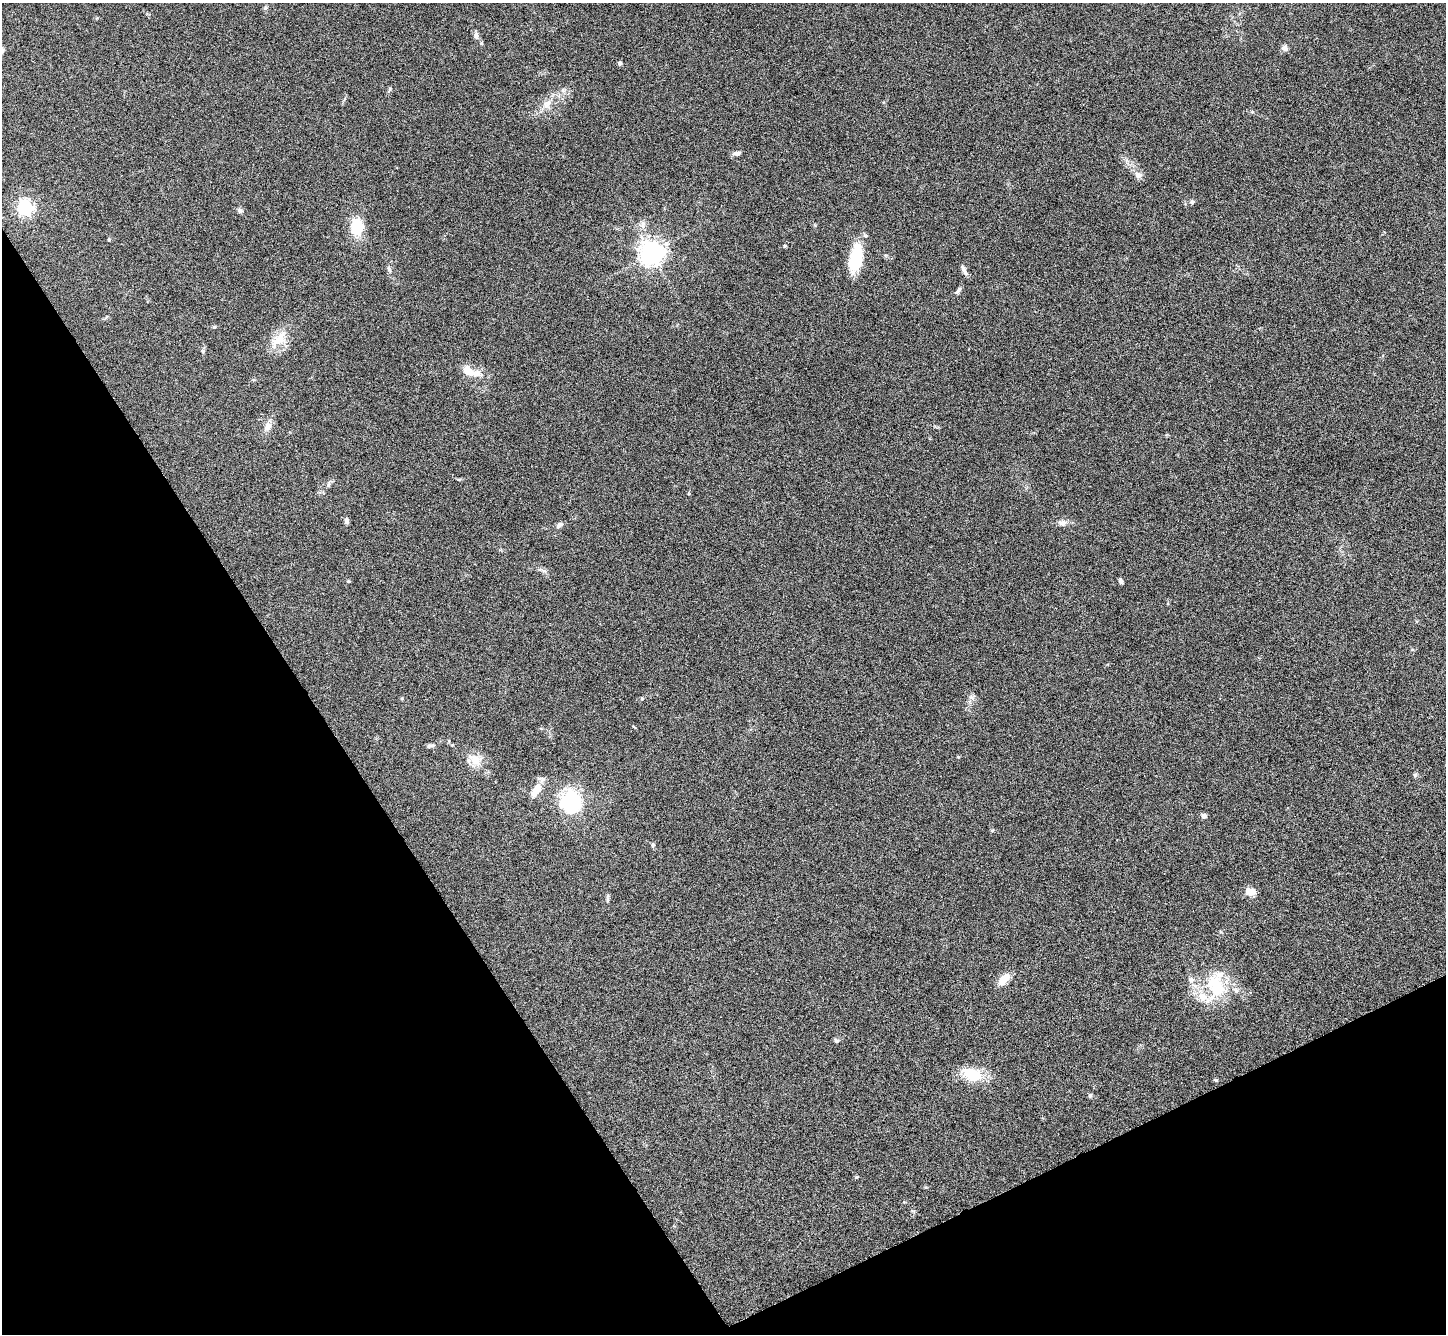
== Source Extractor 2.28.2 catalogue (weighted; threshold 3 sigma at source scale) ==
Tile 14 of 4 x 4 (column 2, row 4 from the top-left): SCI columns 1451-2894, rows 296-1627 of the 5788 x 5781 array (HDU 1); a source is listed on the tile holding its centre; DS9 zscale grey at full resolution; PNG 1448 x 1336 px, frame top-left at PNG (2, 3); no overlay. Shown black and unused: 28% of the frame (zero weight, under 3 of 6 exposures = <1% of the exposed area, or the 3 px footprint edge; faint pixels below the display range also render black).
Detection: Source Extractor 2.28.2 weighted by HDU 2 'WHT'; one run over the whole footprint, this tile lists its part. Background 0.0536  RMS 0.0044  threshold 0.0181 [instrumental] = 3 sigma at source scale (4.09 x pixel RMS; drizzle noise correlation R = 1.36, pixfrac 0.8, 0.05/0.05 arcsec/px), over >= 5 px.
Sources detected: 52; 1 inside a brighter object's white glare — not listed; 3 inside a brighter listed object's ellipse — not listed separately; the other 48 listed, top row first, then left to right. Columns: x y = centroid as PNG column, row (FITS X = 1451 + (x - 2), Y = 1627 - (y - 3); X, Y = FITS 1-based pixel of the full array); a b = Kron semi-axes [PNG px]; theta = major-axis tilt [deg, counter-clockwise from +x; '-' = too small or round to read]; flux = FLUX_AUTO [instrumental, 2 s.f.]
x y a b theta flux
265 7 6 6 - 0.76
476 35 10 6 -84 1.5
481 43 6 5 - 0.52
1285 48 8 7 - 1.4
620 63 4 4 - 0.94
547 104 17 10 56 4.5
737 153 9 6 7 1.3
1138 175 12 9 -37 2.1
1192 202 6 6 - 0.94
25 208 6 6 - 120
240 211 8 6 -23 1.1
356 227 16 12 88 13
109 239 4 4 - 0.38
785 246 4 4 - 0.44
651 253 8 7 - 380
856 258 30 13 79 17
389 269 8 5 -73 0.92
964 270 17 5 -64 1.5
958 290 12 5 51 0.99
214 327 5 4 - 0.49
278 339 30 13 45 8
203 351 7 4 -88 0.64
468 371 17 10 -36 5.4
268 426 12 9 54 2.7
328 484 9 5 72 0.96
346 520 7 5 -90 1.1
1062 522 12 7 -7 1.9
560 525 10 6 33 1.3
544 571 7 4 -18 0.86
348 581 4 4 - 0.52
1120 581 7 4 -70 0.88
972 697 10 6 17 1.2
642 699 6 4 1 0.44
430 746 13 5 10 1.1
475 760 20 15 -26 6
536 790 18 9 57 5.6
570 800 32 25 53 22
1204 816 7 6 - 1.1
653 845 7 5 79 0.71
1250 892 11 8 -16 3.9
607 898 15 3 88 0.91
1004 979 14 8 47 5.7
1216 986 37 27 -85 23
836 1041 7 5 -33 0.76
972 1074 28 17 -21 11
1216 1080 5 4 - 0.48
1090 1096 5 5 - 0.84
856 1177 5 4 - 0.56
Unlisted compact peaks at least as high as the median listed source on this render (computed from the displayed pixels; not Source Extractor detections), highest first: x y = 1415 775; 390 89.